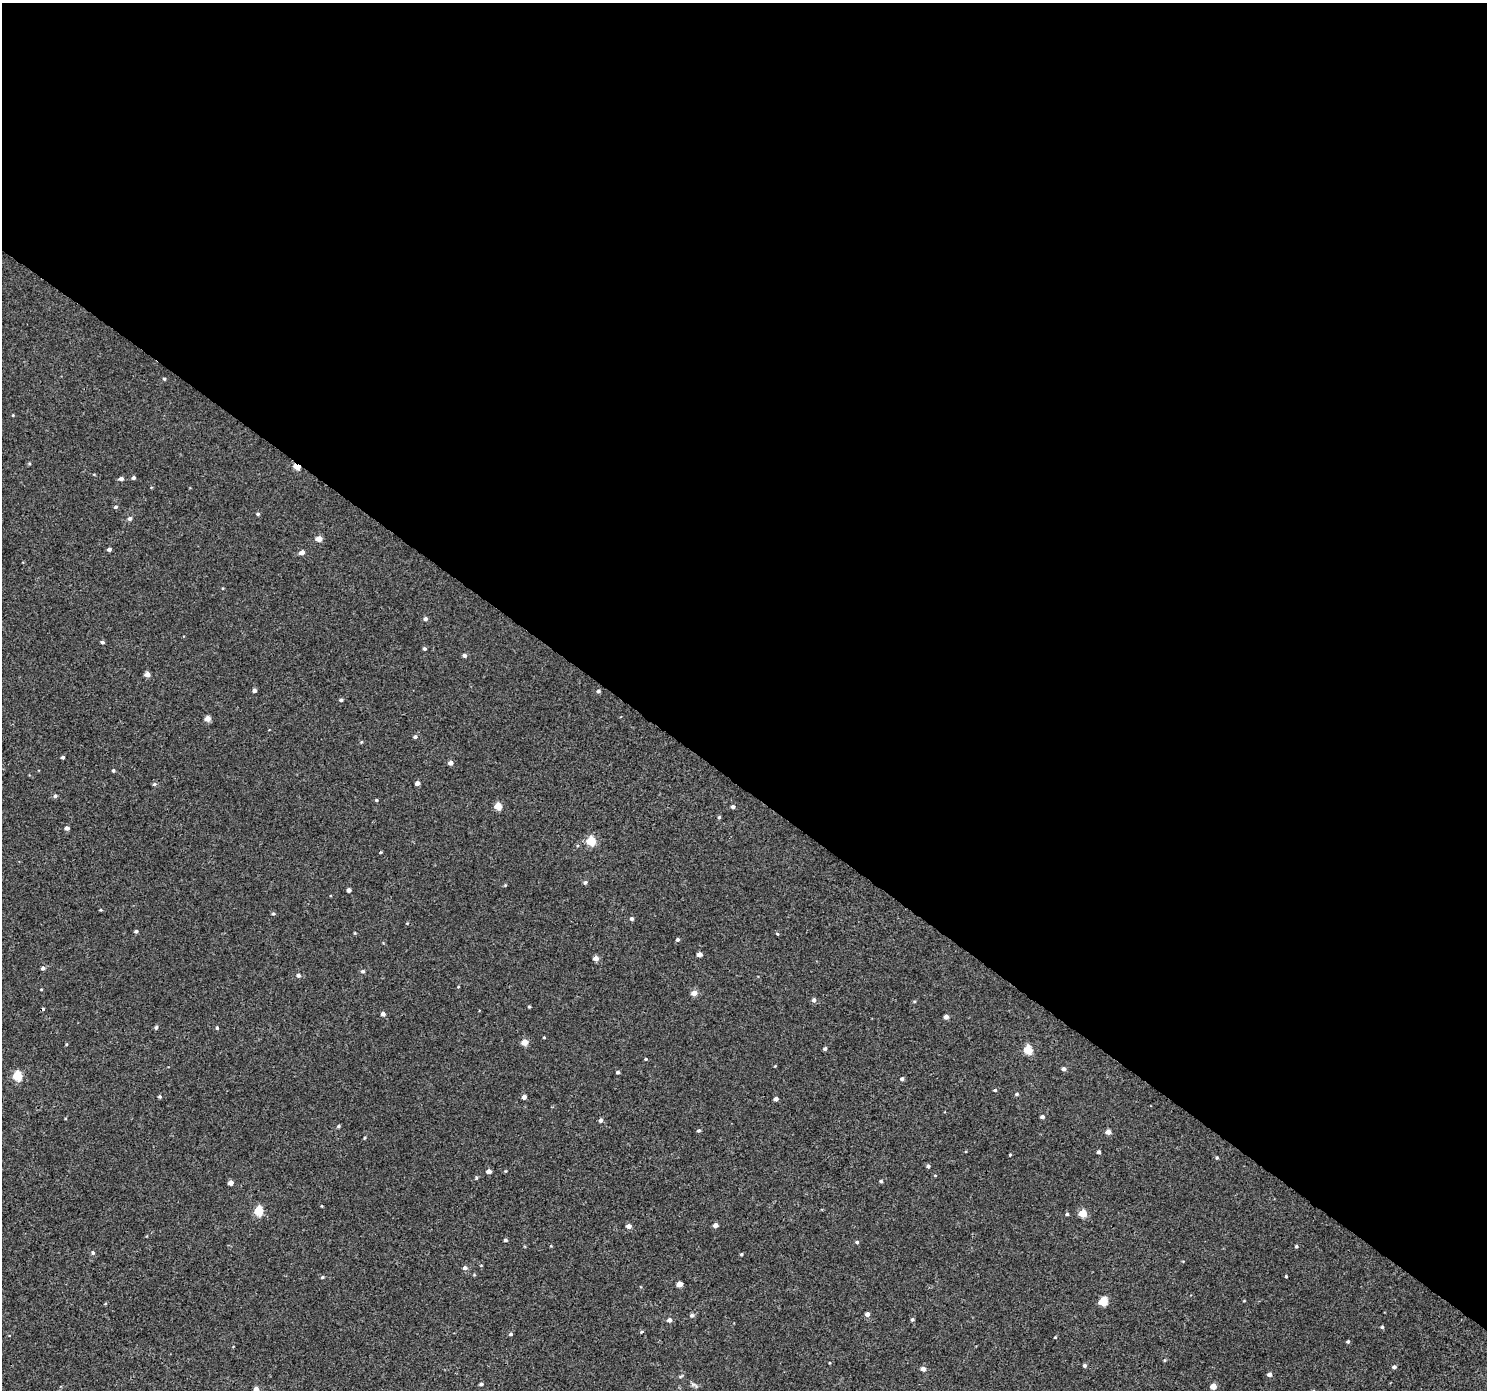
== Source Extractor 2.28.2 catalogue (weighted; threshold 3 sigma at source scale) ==
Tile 3 of 4 x 4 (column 3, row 1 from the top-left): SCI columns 3011-4495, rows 4389-5776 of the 6026 x 6065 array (HDU 1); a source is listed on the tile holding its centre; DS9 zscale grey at full resolution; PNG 1489 x 1392 px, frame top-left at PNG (2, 3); no overlay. Shown black and unused: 57% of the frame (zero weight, under 3 of 4 exposures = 5% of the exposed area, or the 3 px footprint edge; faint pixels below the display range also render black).
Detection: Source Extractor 2.28.2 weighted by HDU 2 'WHT'; one run over the whole footprint, this tile lists its part. Background 0.00277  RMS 0.0022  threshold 0.00975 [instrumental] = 3 sigma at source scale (4.5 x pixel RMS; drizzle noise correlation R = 1.50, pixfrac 1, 0.0396/0.0396 arcsec/px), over >= 5 px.
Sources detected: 126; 1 cosmic-ray / hot-pixel residue — not listed; the other 125 listed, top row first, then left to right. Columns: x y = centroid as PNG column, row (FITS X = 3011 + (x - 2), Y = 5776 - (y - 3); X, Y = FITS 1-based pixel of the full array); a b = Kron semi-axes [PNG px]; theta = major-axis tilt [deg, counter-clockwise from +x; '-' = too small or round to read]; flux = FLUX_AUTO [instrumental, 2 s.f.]
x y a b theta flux
164 379 4 4 - 0.25
13 415 4 3 - 0.17
29 463 5 3 - 0.21
297 467 6 3 -14 4.4
133 478 4 4 - 0.42
121 479 5 4 - 0.67
116 507 5 4 - 0.37
258 514 5 4 - 0.32
130 518 5 5 - 0.68
319 539 5 4 - 2.3
109 549 4 3 - 0.59
302 552 5 4 - 1.2
425 619 5 5 - 0.55
102 642 4 4 - 0.42
425 649 4 4 - 0.37
464 655 5 4 - 0.63
147 674 4 4 - 1.5
254 690 4 4 - 0.62
598 691 4 4 - 0.43
341 700 4 4 - 0.41
207 719 5 4 - 2
415 737 5 4 - 0.43
63 757 3 3 - 0.46
450 763 5 4 - 1
113 770 4 3 - 0.3
417 783 4 4 - 0.94
154 784 5 4 - 0.36
55 796 5 5 - 0.39
376 800 4 4 - 0.23
498 806 5 4 - 3.8
733 807 4 4 - 0.55
719 817 4 4 - 0.3
67 828 5 4 - 0.67
591 841 5 5 - 8.8
381 852 3 3 - 0.21
585 882 5 4 - 0.44
505 885 4 4 - 0.21
348 890 4 4 - 0.58
101 910 4 3 - 0.2
273 914 5 4 - 0.29
632 918 5 4 - 0.47
407 923 3 3 - 0.16
136 931 4 4 - 0.39
777 934 4 4 - 0.2
677 940 4 4 - 0.43
699 954 4 4 - 1.1
596 958 5 4 - 1.5
43 968 4 4 - 0.57
363 971 5 5 - 0.43
298 975 5 4 - 0.6
458 987 4 3 - 0.15
41 989 4 3 - 0.17
694 993 5 4 - 1.9
814 1000 5 5 - 0.6
529 1007 3 3 - 0.22
383 1014 4 4 - 0.81
946 1017 4 4 - 1
156 1027 4 3 - 0.39
217 1028 5 4 - 0.25
544 1037 3 3 - 0.18
524 1042 5 4 - 2.5
825 1049 4 4 - 0.46
1028 1050 5 5 - 7.5
646 1059 4 3 - 0.23
775 1066 3 3 - 0.14
1064 1069 4 4 - 0.7
618 1072 4 4 - 0.4
18 1076 5 5 - 9.4
902 1079 5 4 - 0.51
995 1090 4 4 - 0.28
1017 1094 5 4 - 0.32
160 1096 4 4 - 0.32
524 1097 5 4 - 0.79
776 1099 4 4 - 0.96
1042 1117 4 4 - 0.65
600 1120 4 4 - 0.58
338 1126 5 3 - 0.31
698 1130 4 4 - 0.32
1108 1132 4 4 - 1.7
364 1138 4 3 - 0.21
1098 1152 4 4 - 0.47
1010 1155 3 3 - 0.2
1217 1158 4 4 - 0.25
928 1166 4 4 - 0.42
489 1171 4 4 - 1.3
505 1171 5 3 - 0.18
935 1175 4 3 - 0.16
476 1178 4 4 - 0.27
881 1181 4 4 - 0.3
231 1183 4 4 - 1.2
322 1206 3 3 - 0.17
259 1211 5 5 - 10
1083 1213 5 4 - 5.1
1067 1214 4 4 - 0.3
715 1225 4 4 - 1.2
629 1226 4 4 - 1.2
505 1240 4 3 - 0.43
857 1242 5 4 - 0.32
1296 1246 4 4 - 0.32
93 1253 5 5 - 0.41
741 1254 4 3 - 0.25
465 1268 5 4 - 0.66
1286 1276 3 3 - 0.24
322 1277 5 4 - 0.27
679 1284 4 4 - 2.1
1103 1302 5 5 - 6.8
105 1304 5 3 - 0.19
867 1314 4 4 - 0.94
692 1315 5 4 - 0.51
912 1319 4 4 - 0.37
669 1320 5 4 - 0.96
1382 1327 4 4 - 0.33
642 1332 4 3 - 0.29
511 1334 4 4 - 0.4
1055 1337 3 3 - 0.19
1348 1341 3 3 - 0.33
1084 1365 4 4 - 0.44
1394 1367 4 4 - 0.55
923 1369 4 4 - 1.2
1269 1374 4 4 - 0.75
681 1376 6 4 19 0.26
481 1384 4 4 - 0.48
694 1385 13 5 -30 0.55
1213 1386 4 4 - 2.6
256 1389 4 4 - 1.1
Overlapping masked pixels (flux is a lower limit): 1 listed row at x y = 297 467
Isophote crosses this tile's border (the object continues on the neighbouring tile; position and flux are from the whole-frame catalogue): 1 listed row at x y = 256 1389